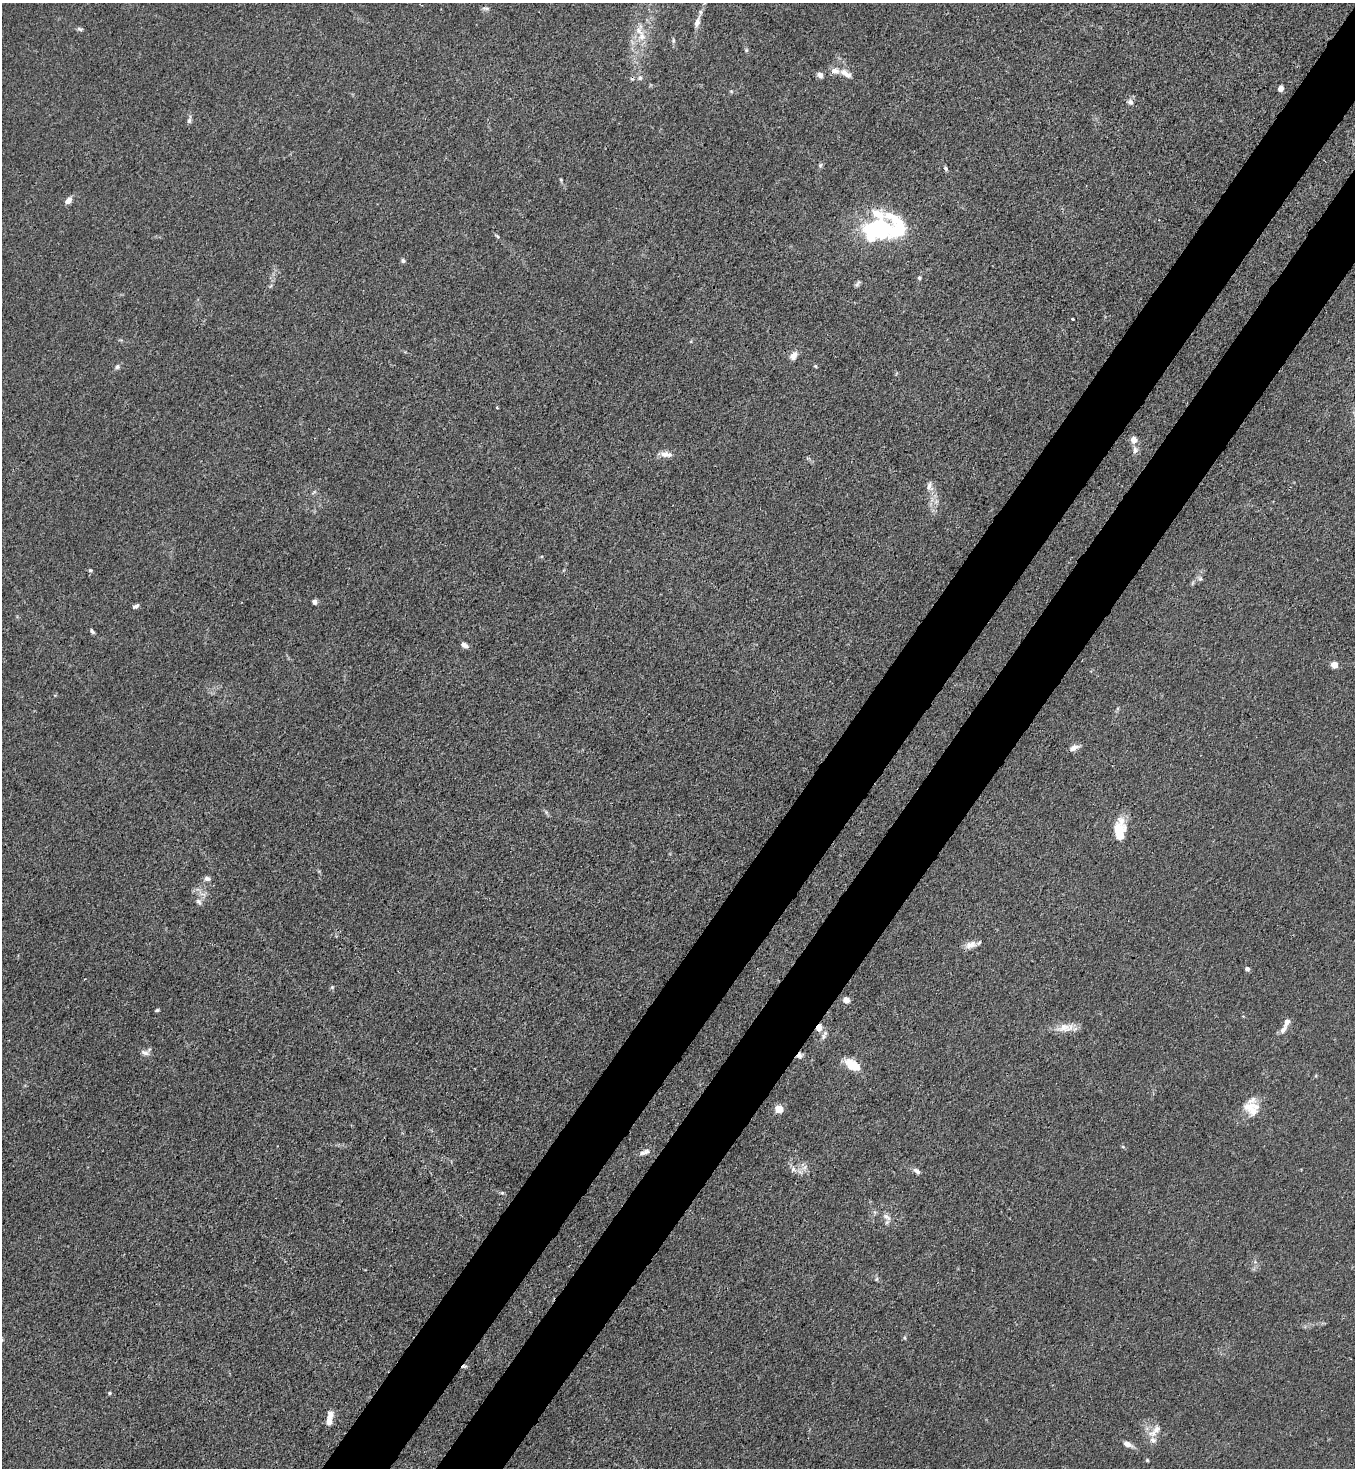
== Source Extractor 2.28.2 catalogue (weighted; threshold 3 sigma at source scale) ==
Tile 10 of 4 x 4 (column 2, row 3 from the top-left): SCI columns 1580-2932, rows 1526-2991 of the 6004 x 5982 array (HDU 1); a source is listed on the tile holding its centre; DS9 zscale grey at full resolution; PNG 1357 x 1470 px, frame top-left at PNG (2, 3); no overlay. Shown black and unused: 9% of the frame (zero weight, under 3 of 4 exposures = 7% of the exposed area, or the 3 px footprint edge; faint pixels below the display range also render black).
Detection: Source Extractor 2.28.2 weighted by HDU 2 'WHT'; one run over the whole footprint, this tile lists its part. Background 0.0206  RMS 0.0028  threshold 0.0127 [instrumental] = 3 sigma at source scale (4.5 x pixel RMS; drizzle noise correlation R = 1.50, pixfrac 1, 0.05/0.05 arcsec/px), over >= 5 px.
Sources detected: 81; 2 inside a brighter object's white glare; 2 cosmic-ray / hot-pixel residue — not listed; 10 inside a brighter listed object's ellipse — not listed separately; the other 67 listed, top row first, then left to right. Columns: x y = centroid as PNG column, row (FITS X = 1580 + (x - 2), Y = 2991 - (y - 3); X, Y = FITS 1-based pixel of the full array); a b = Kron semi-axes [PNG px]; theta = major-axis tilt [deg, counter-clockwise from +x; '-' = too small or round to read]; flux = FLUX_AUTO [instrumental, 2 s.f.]
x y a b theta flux
485 8 11 4 -1 0.61
697 22 16 7 71 1.9
80 29 9 4 -19 0.55
642 36 16 10 -85 3.8
673 41 7 5 -84 0.54
746 50 5 4 - 0.4
846 74 19 7 -29 2.2
820 75 7 6 - 1.3
640 78 7 6 - 0.76
1280 88 5 4 - 2.1
731 91 5 4 - 0.33
1130 102 9 8 - 1.1
189 120 11 5 78 0.87
820 165 6 5 - 0.49
946 168 6 4 -55 0.56
561 180 6 3 -72 0.34
68 201 7 5 38 2
878 228 48 19 -9 31
497 236 7 3 -37 0.41
403 261 6 5 - 0.61
919 278 5 4 - 0.4
857 284 11 4 61 0.64
1072 319 3 3 - 0.37
793 356 10 7 53 2
815 366 5 4 - 0.34
117 367 7 5 74 0.62
497 408 3 3 - 0.51
1133 440 7 7 - 2.1
1135 450 10 7 84 1.3
666 454 16 7 -6 2
929 486 15 9 -85 1.9
90 570 5 4 - 0.39
1200 579 6 5 - 0.61
314 602 5 4 - 0.96
136 606 7 4 28 0.77
92 631 7 4 -50 0.58
464 645 8 5 -30 1.2
1334 665 4 4 - 6.3
1074 748 13 6 26 1.5
1118 829 22 14 68 6.8
207 879 9 6 -12 0.9
199 902 10 6 -57 0.95
971 945 15 9 20 2.2
1247 969 4 4 - 1.2
332 987 5 5 - 0.37
846 1000 5 4 - 4.4
157 1010 5 4 - 0.37
819 1028 7 6 - 2.5
1064 1028 23 12 9 3.7
1283 1030 12 6 49 1.5
823 1037 10 5 73 0.93
145 1053 13 6 -22 1.1
800 1055 8 7 - 1
851 1064 13 10 -46 5.4
1252 1100 22 17 75 3.3
779 1109 5 5 - 9.4
645 1152 15 6 17 1.3
793 1169 8 7 - 1.2
917 1171 10 6 -34 1.1
887 1217 14 6 -35 1.5
876 1279 6 4 88 0.43
905 1338 5 3 - 0.32
110 1393 5 4 - 0.34
330 1416 14 8 70 2.3
1156 1430 14 10 54 2.6
1127 1444 12 6 -25 1.6
1147 1460 5 4 - 0.3
Overlapping masked pixels (flux is a lower limit): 2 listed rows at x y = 819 1028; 800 1055